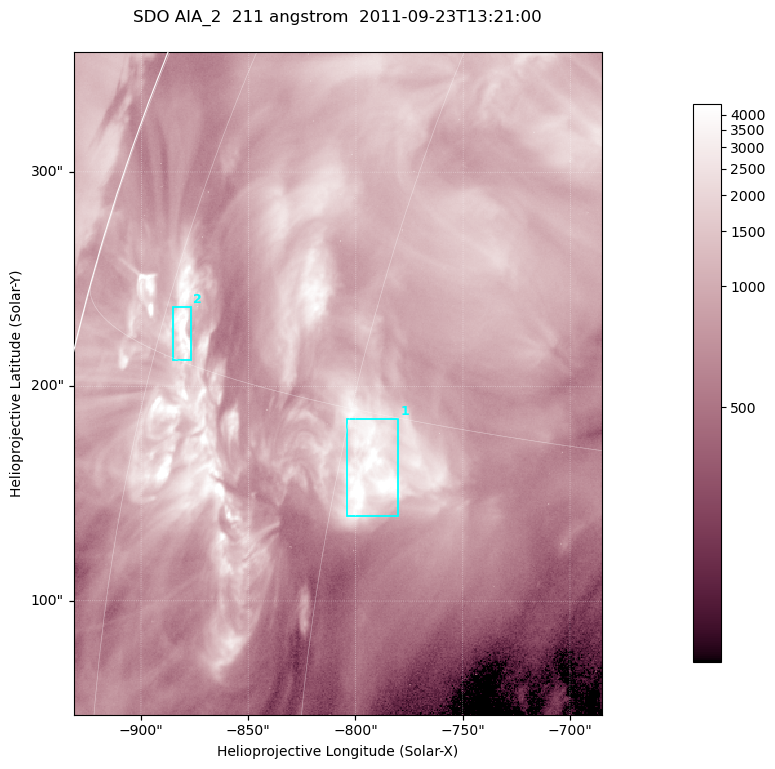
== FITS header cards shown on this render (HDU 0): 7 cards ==
TELESCOP= 'SDO     '           /
INSTRUME= 'AIA_2   '           /
WAVELNTH=                  211 /
WAVEUNIT= 'angstrom'           /
DATE-OBS= '2011-09-23T13:21:00.62' /
CTYPE1  = 'HPLN-TAN'           /
CTYPE2  = 'HPLT-TAN'           /

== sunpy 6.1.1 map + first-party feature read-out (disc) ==
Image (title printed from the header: SDO AIA_2  211 angstrom  2011-09-23T13:21:00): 410 x 514 px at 0.601 arcsec/px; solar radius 956 arcsec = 1592 px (partial field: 2.6% of the solar disc is inside the frame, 96% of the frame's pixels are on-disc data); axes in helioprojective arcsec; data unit not stated in the header (colour bar unlabelled)
Pointing: header CRPIX1/2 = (2038.91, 2046.17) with CRVAL1/2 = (0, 0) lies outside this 410 x 514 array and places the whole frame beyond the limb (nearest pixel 1.41 R_sun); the SolarSoft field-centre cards XCEN/YCEN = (-808.3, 201.5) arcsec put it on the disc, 1310 arcsec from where CRPIX/CRVAL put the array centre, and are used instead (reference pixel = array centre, CRVAL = XCEN/YCEN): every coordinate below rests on XCEN/YCEN
Orientation: roll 0.0564 deg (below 1 deg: not rotated)
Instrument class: DISC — disc imager (sunpy class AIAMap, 211 A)
Bright regions (active regions / flare kernels): reference = the on-disc median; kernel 3 px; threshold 5 sigma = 2430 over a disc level ~915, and >= 1.15x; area >= 210 px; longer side >= 5 px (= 3 arcsec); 2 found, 2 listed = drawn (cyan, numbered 1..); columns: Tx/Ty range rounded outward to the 2 arcsec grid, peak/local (2 s.f.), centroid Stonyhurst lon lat
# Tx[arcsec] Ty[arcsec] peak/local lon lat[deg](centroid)
1 -804..-780 138..186 6.9 -58 +13
2 -886..-876 212..238 7.9 -73 +16
Off-limb structures (1.02-1.3 R_sun): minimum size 105 px: none found